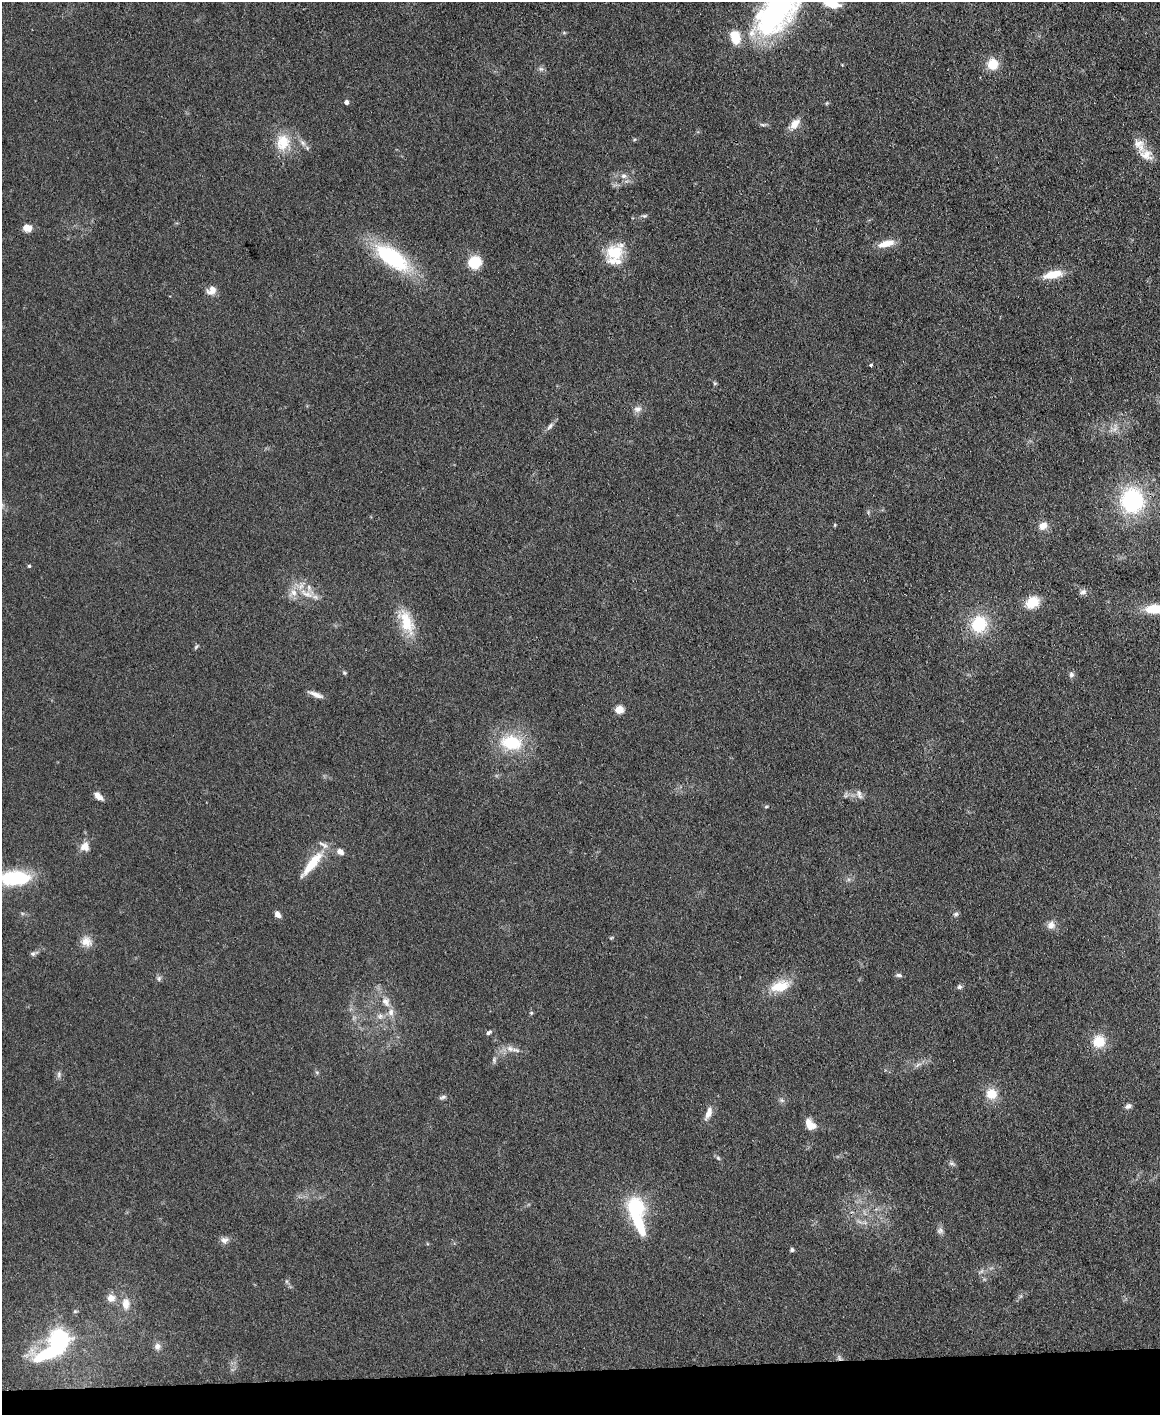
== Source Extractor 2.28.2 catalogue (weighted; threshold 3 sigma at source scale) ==
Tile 10 of 4 x 3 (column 2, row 3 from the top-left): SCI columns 1159-2316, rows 244-1656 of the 4631 x 4616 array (HDU 1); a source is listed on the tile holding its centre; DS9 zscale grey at full resolution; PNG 1162 x 1417 px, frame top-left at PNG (2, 2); no overlay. Shown black and unused: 3% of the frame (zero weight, under 3 of 4 exposures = <1% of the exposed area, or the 3 px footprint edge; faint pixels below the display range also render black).
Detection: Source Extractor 2.28.2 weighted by HDU 2 'WHT'; one run over the whole footprint, this tile lists its part. Background 0.133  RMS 0.0076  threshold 0.0342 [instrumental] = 3 sigma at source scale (4.5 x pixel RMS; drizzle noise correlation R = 1.50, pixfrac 1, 0.05/0.05 arcsec/px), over >= 5 px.
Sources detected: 102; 1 too faint to see at this stretch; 2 inside a brighter object's white glare — not listed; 8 inside a brighter listed object's ellipse — not listed separately; the other 91 listed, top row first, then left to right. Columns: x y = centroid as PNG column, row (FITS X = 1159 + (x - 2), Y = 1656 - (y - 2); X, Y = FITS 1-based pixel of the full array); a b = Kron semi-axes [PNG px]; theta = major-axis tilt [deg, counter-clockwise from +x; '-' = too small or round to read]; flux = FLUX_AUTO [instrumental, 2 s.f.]
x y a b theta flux
832 4 15 8 -13 16
778 9 75 34 55 170
564 33 6 4 -19 0.87
993 64 14 13 - 13
842 65 5 3 - 0.59
541 69 7 7 - 2.1
346 102 4 4 - 3.4
827 103 6 3 70 0.85
795 124 16 9 52 8.3
763 125 11 4 0 1.6
283 142 22 17 -89 21
303 143 12 6 -56 3.7
1139 145 23 13 -61 10
624 176 9 7 -3 3.9
644 216 8 5 3 1.5
27 228 9 7 -8 7.7
886 244 20 8 15 11
615 252 25 22 70 25
392 257 40 17 -35 81
475 262 11 10 - 24
1053 274 23 9 12 16
212 290 12 10 41 6.6
871 365 3 3 - 1.9
715 383 5 5 - 1.1
637 409 11 9 17 4.2
550 426 13 6 50 3
1114 428 17 8 51 5.8
1132 500 28 26 -83 79
868 512 7 4 -90 1.1
835 525 5 4 - 0.78
1043 526 12 9 32 6.5
29 566 4 4 - 1.1
1083 592 10 7 19 2.9
307 593 26 11 -14 14
1032 602 12 10 29 21
1155 609 25 10 3 24
406 622 35 16 -66 25
979 624 20 18 66 34
196 647 8 4 54 1.2
344 673 6 4 -21 1.1
1071 675 8 7 - 2.7
316 694 18 5 -21 5
619 710 5 5 - 26
511 743 25 18 -9 38
859 794 14 7 -70 3.8
98 796 12 6 -42 5
766 807 5 3 - 0.89
85 847 11 10 - 7.3
340 851 9 7 -37 4.5
312 863 41 10 51 21
15 878 30 15 3 54
277 914 9 6 -54 3.5
956 914 8 5 10 1.7
1051 925 11 10 - 5.2
611 938 5 4 - 0.84
86 941 15 13 -23 8.1
34 953 11 5 19 2.2
899 975 9 5 -11 1.9
159 978 8 7 - 1.9
780 986 27 14 13 19
959 987 6 6 - 1.9
386 1002 15 11 -62 8
531 1013 6 5 - 1.1
380 1016 9 8 - 4.1
489 1032 7 4 35 1.9
1099 1041 14 13 - 17
510 1049 11 8 -29 4.8
494 1060 9 6 81 2.1
918 1065 12 5 31 2.9
59 1074 10 5 85 2.3
991 1094 13 12 - 13
443 1097 10 5 20 2
782 1100 7 5 -44 1.9
1128 1106 9 7 31 2.6
708 1113 17 7 69 6.9
810 1124 13 9 -50 9.7
718 1158 6 5 - 1.4
952 1164 10 6 -26 1.9
638 1222 29 10 -67 40
859 1222 10 3 -21 1.8
940 1231 9 9 - 2.7
224 1240 10 9 - 3.8
792 1250 5 5 - 1.5
981 1272 12 4 32 2.3
1021 1296 7 4 71 1.4
111 1298 9 8 - 6.5
126 1304 14 10 -88 8.5
75 1311 6 5 - 1.2
59 1340 7 7 - 430
157 1346 9 8 - 3.5
839 1358 8 5 -53 2.3
Overlapping masked pixels (flux is a lower limit): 1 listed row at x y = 839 1358
Isophote crosses this tile's border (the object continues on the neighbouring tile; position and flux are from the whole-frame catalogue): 4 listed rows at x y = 832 4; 778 9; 1155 609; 15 878